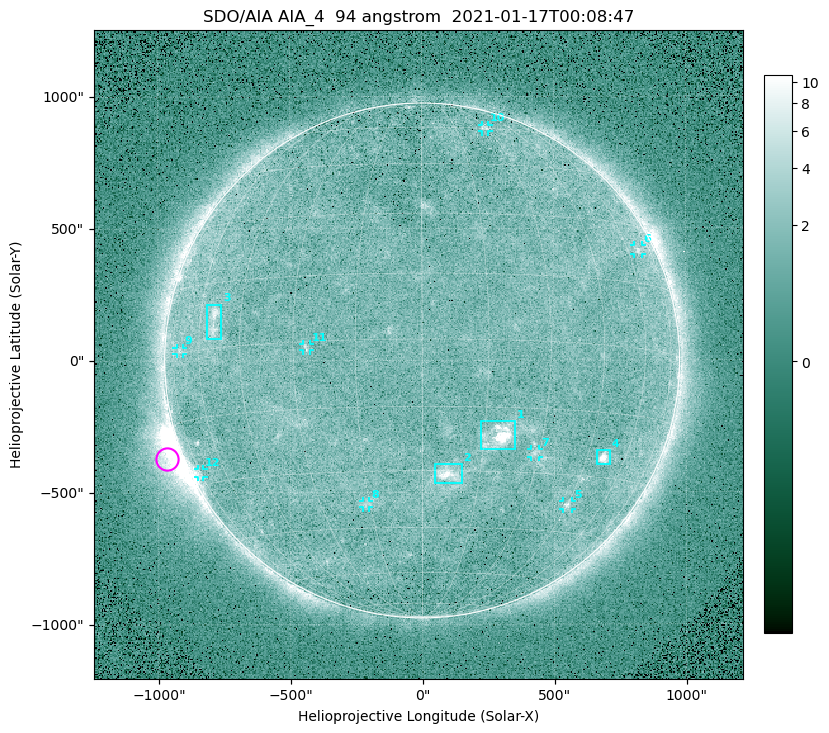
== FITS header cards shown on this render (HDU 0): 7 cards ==
TELESCOP= 'SDO/AIA '
INSTRUME= 'AIA_4   '
WAVELNTH=                   94
WAVEUNIT= 'angstrom'
DATE-OBS= '2021-01-17T00:08:47.12'
CTYPE1  = 'HPLN-TAN'
CTYPE2  = 'HPLT-TAN'

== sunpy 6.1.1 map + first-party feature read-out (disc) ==
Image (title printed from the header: SDO/AIA AIA_4  94 angstrom  2021-01-17T00:08:47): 512 x 512 px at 4.8 arcsec/px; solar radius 976 arcsec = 203 px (full disc in frame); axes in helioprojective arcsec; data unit not stated in the header (colour bar unlabelled)
Orientation: roll -0.138 deg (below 1 deg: not rotated)
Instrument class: DISC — disc imager (sunpy class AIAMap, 94 A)
Bright regions (active regions / flare kernels): reference = the median radial profile (limb darkening/brightening removed); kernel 5 px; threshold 5 sigma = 1.89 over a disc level ~1.64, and >= 1.15x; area >= 9 px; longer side >= 5 px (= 24 arcsec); searched inside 0.97 R_sun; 12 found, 12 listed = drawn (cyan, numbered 1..; 8 of them under ~33 arcsec drawn as corner ticks so the feature stays visible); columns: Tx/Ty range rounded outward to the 10 arcsec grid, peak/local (2 s.f.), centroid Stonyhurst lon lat
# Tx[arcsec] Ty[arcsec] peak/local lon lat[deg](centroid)
1 220..350 -340..-230 12 +19 -22
2 50..150 -470..-390 5.6 +7 -31
3 -820..-760 80..220 4.6 -54 +6
4 660..710 -400..-340 8.5 +51 -25
5 530..570 -570..-530 3.8 +45 -37
6 800..840 400..440 2.9 +66 +23
7 410..440 -370..-330 2.6 +29 -25
8 -230..-200 -560..-530 2.3 -16 -38
9 -930..-900 20..50 2.3 -70 +1
10 230..260 870..890 2.5 +30 +60
11 -450..-420 40..70 2.5 -27 -1
12 -850..-830 -440..-410 2.7 -75 -27
Off-limb structures (1.02-1.3 R_sun): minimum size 50 px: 5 found; the strongest spans PA ~95..130 deg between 1.02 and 1.21 R_sun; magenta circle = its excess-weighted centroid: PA ~110 deg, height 1.06 R_sun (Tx ~-970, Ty ~-370 arcsec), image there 5.2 x the reference